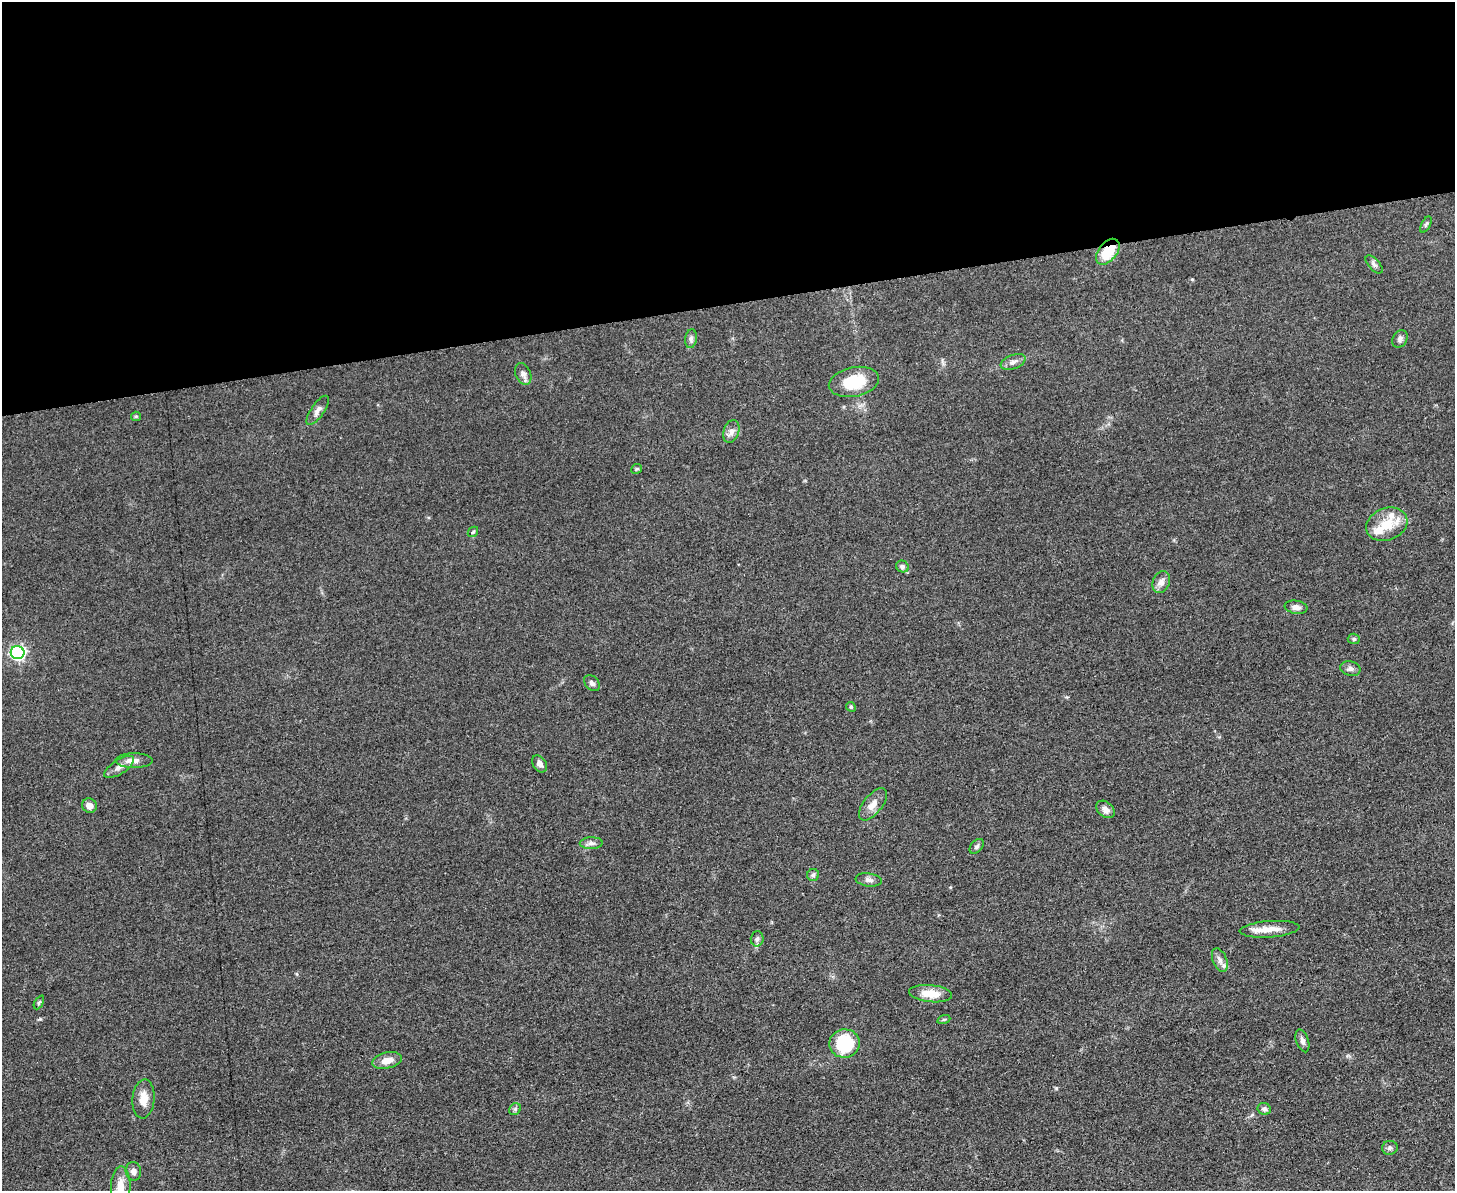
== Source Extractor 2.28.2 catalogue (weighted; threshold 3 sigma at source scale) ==
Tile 2 of 3 x 4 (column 2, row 1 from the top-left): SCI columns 1592-3044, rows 3572-4760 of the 4748 x 4767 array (HDU 1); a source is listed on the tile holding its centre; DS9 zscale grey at full resolution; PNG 1457 x 1193 px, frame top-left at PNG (2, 2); each listed source drawn as its Kron ellipse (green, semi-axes under 4 px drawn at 4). Shown black and unused: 25% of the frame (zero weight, under 3 of 5 exposures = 1% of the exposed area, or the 3 px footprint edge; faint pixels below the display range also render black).
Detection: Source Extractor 2.28.2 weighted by HDU 2 'WHT'; one run over the whole footprint, this tile lists its part. Background 0.0464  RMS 0.0055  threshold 0.0249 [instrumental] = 3 sigma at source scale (4.5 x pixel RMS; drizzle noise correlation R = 1.50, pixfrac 1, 0.05/0.05 arcsec/px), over >= 5 px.
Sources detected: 51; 4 inside a brighter listed object's ellipse — not listed separately; the other 47 listed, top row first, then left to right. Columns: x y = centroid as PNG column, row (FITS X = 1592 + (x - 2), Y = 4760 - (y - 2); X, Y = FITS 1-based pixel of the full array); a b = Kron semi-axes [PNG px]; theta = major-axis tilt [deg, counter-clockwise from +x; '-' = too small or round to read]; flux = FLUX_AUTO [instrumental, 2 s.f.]
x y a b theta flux
1426 224 9 4 63 1.1
1108 252 15 9 51 15
1374 264 11 5 -48 1.7
691 339 9 6 81 1.6
1400 339 9 7 60 1.8
1013 362 13 7 22 2.5
523 374 11 7 -66 2.6
854 382 25 14 11 18
318 410 17 6 55 2.9
136 416 5 4 - 0.64
731 431 12 7 73 2.8
637 469 5 5 - 0.77
1387 524 21 16 22 12
473 532 6 4 43 0.83
902 567 6 5 - 1.5
1161 582 11 8 66 3.2
1296 607 11 6 -9 2.9
1354 639 6 5 - 1
18 653 7 6 - 120
1350 669 10 7 -14 2
592 683 9 6 -45 1.7
851 707 5 4 - 0.69
134 760 19 7 1 4
540 764 9 6 -56 2.4
119 767 17 7 33 3.9
873 804 19 9 51 5
90 806 7 7 - 3.6
1106 809 10 7 -41 3
591 843 11 6 1 2
977 846 8 5 50 1.3
813 875 6 6 - 1.2
869 880 13 6 -8 2.3
1270 929 30 8 4 7.1
757 939 7 6 - 1.4
1220 960 12 7 -68 2.8
931 994 21 8 -6 9.5
39 1002 7 4 62 0.88
944 1019 6 4 19 0.79
1302 1041 12 6 -71 2
844 1043 15 14 - 27
387 1060 15 8 12 5.5
144 1099 19 11 85 6.7
515 1109 6 5 - 0.99
1264 1109 6 6 - 1.4
1390 1148 8 7 - 1.6
133 1171 9 7 -79 2.5
121 1187 20 10 88 8.6
Overlapping masked pixels (flux is a lower limit): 1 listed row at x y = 1108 252
Isophote crosses this tile's border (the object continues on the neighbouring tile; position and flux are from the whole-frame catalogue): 1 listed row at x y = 121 1187